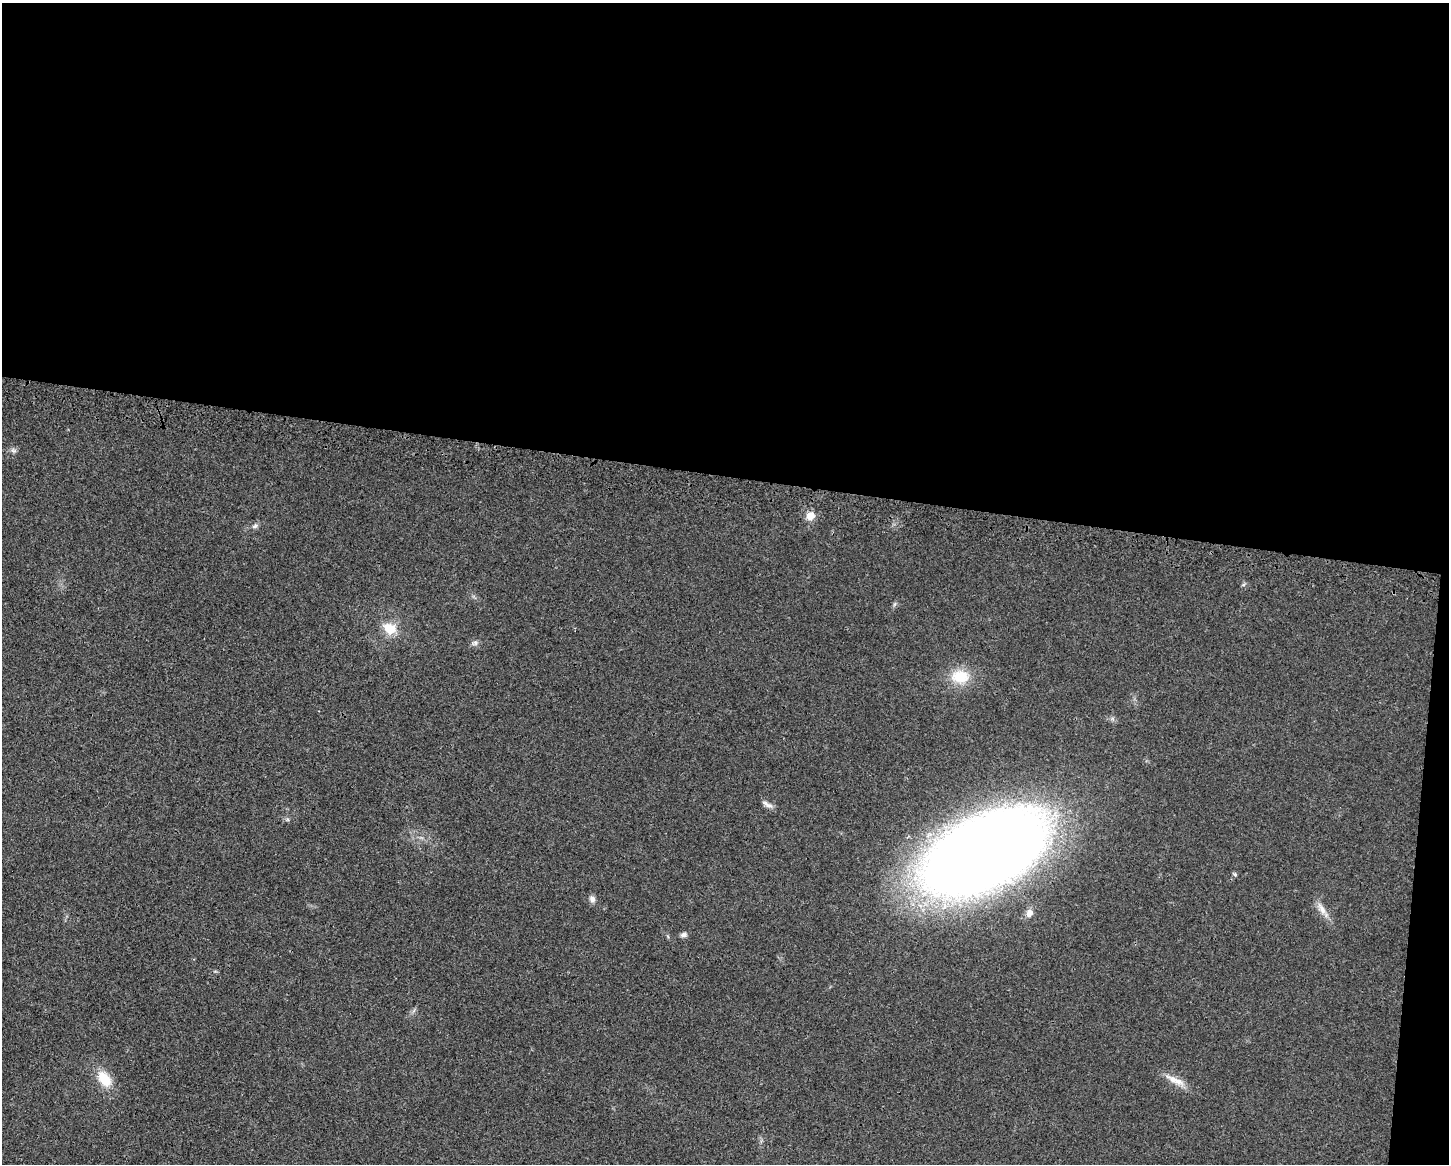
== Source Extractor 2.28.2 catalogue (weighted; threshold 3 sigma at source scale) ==
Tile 3 of 3 x 4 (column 3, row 1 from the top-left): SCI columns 3119-4565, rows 3518-4679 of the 4705 x 4716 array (HDU 1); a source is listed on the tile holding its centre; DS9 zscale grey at full resolution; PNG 1451 x 1166 px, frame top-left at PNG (2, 3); no overlay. Shown black and unused: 42% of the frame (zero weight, under 3 of 4 exposures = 3% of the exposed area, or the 3 px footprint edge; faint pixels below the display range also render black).
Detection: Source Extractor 2.28.2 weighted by HDU 2 'WHT'; one run over the whole footprint, this tile lists its part. Background 0.0234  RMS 0.0057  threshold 0.0255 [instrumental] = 3 sigma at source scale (4.5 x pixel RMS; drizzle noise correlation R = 1.50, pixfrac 1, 0.05/0.05 arcsec/px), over >= 5 px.
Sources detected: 14; all 14 listed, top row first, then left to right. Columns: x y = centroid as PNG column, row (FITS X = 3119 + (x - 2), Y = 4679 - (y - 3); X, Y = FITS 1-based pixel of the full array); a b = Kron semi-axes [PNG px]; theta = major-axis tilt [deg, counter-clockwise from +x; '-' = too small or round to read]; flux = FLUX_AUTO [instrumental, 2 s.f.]
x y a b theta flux
13 450 8 5 -17 1.5
810 516 10 9 - 5.1
255 526 9 5 27 1.5
390 629 18 14 -31 9.9
475 643 7 7 - 1.7
960 676 26 18 -3 15
767 804 17 5 -29 2.5
983 852 102 52 27 1000
592 899 9 7 -60 2.3
1322 909 19 7 -58 4.7
1029 913 10 8 68 3.2
684 935 8 6 14 1.7
104 1079 20 12 -53 13
1173 1079 23 9 -31 6.7
Overlapping masked pixels (flux is a lower limit): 1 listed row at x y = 983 852